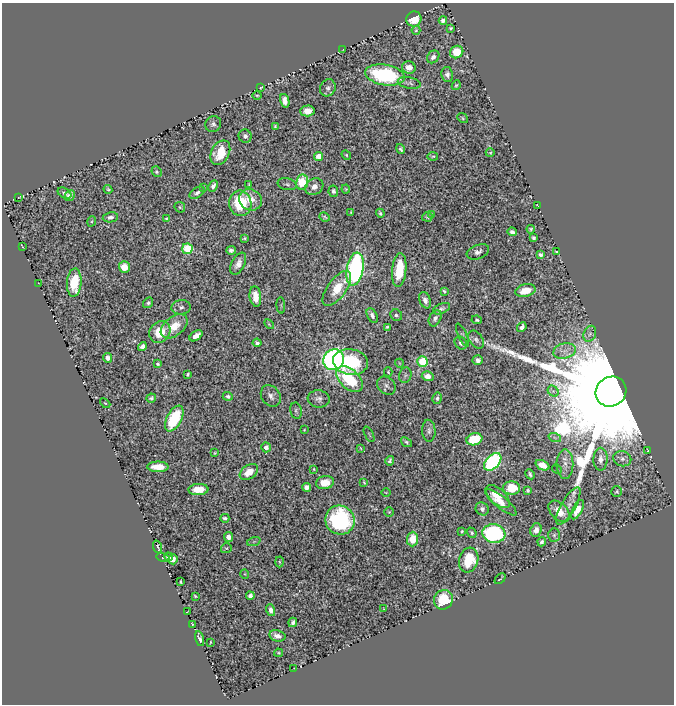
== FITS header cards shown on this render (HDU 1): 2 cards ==
NAXIS1  =                  672
NAXIS2  =                  702

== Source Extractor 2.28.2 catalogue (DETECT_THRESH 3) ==
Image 672 x 702 px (HDU 1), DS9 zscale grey, 1 PNG px = 1 image px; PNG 676 x 706 px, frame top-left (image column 1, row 702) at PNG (2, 3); each listed source drawn as its Kron ellipse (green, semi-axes under 4 px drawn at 4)
Background 0.698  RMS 0.013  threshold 0.0379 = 3 sigma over >= 5 px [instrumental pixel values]
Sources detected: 188; all 188 listed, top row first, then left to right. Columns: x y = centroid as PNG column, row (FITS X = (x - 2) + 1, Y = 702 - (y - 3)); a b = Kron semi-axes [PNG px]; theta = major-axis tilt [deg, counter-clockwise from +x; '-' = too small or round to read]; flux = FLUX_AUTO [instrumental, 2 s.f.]
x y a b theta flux
414 19 7 7 - 16
443 20 4 4 - 3.2
451 28 4 3 - 1.1
416 30 4 4 - 0.93
343 50 2 2 - 0.48
457 52 7 6 - 18
433 57 7 5 50 3.5
409 68 7 6 - 5.9
385 75 20 10 -10 85
447 75 7 6 - 3.8
409 83 11 5 -10 2.6
456 85 5 4 - 0.85
261 87 3 2 - 0.61
328 88 9 7 59 2.6
257 95 5 3 - 0.9
285 101 7 4 -78 5.4
307 111 7 5 2 7.8
463 118 6 4 -39 1.2
213 124 8 7 - 2.9
275 126 4 4 - 0.94
245 136 7 6 - 2.5
401 149 5 3 - 1.6
220 153 13 9 63 20
490 153 4 3 - 0.74
346 155 5 4 - 1.1
319 156 4 4 - 11
433 156 5 3 - 1.1
157 172 5 5 - 1.5
302 182 7 6 - 25
249 184 4 3 - 1
287 184 10 5 -13 2
213 186 6 4 63 3.3
203 187 4 2 - 0.62
314 187 9 8 - 5.3
108 189 4 3 - 1.2
346 189 4 4 - 0.92
333 191 6 4 -79 2.2
64 193 7 5 -30 2
197 193 8 5 34 2.8
70 196 6 4 59 2.8
19 197 3 2 - 0.47
250 200 11 10 - 12
240 203 12 11 - 44
537 205 3 2 - 0.52
180 207 6 4 -46 1.3
351 212 4 2 - 0.63
380 213 4 3 - 1.4
431 214 3 3 - 0.63
110 217 7 5 9 3.1
325 217 5 3 - 1.1
427 217 5 4 - 1.1
166 218 3 3 - 0.84
92 221 5 3 - 0.8
531 229 4 4 - 1.2
512 232 5 4 - 2.9
244 238 4 2 - 1
533 238 4 3 - 1.8
22 246 3 2 - 0.69
187 249 5 5 - 60
231 250 5 4 - 2.3
557 251 3 2 - 0.85
478 252 11 7 20 3.7
540 255 4 4 - 2.1
238 264 12 6 63 5.3
124 267 6 5 - 13
355 269 16 8 80 200
399 270 17 7 84 28
74 283 14 7 85 27
39 284 3 2 - 0.55
337 288 21 9 54 20
444 291 4 2 - 1.3
525 291 10 6 13 13
255 296 10 5 -83 11
425 300 8 5 -68 3.9
148 303 5 4 - 1.8
281 305 8 3 -85 1
181 307 9 7 8 2.6
442 309 9 5 22 1.9
372 315 8 5 -64 3.3
396 315 6 5 - 1.9
435 318 8 5 64 3
477 320 5 4 - 1.3
269 324 6 3 -46 0.92
174 326 15 9 38 15
387 327 4 3 - 1.4
522 327 5 4 - 3.1
160 332 11 10 - 20
590 334 8 6 67 3
462 335 12 4 -66 1.6
196 336 7 4 35 6.4
476 340 10 6 -54 2.8
257 343 4 4 - 2.1
461 343 7 5 -50 3.6
142 346 5 4 - 3.9
565 351 11 7 13 5.7
108 358 5 4 - 4.1
334 360 11 10 - 230
478 360 5 4 - 2.8
422 361 5 5 - 56
350 362 18 13 -9 47
399 363 4 3 - 0.66
158 364 3 3 - 1.3
388 372 4 4 - 0.93
188 374 3 3 - 1.2
405 375 8 6 75 1.8
428 376 6 5 - 5.5
349 379 16 9 -44 57
386 386 10 8 -39 3.4
553 391 6 5 - 1.9
611 392 16 14 38 74000
228 396 5 4 - 2.2
271 396 11 9 -53 4.3
151 398 5 4 - 1.7
437 398 6 4 78 2
319 399 11 8 -7 3.9
105 403 6 3 -43 1
296 411 8 5 -78 1.8
174 418 14 7 62 48
304 430 3 2 - 0.68
429 431 11 6 -85 2.8
369 434 8 2 -64 0.73
555 438 6 4 -20 1.6
474 439 8 6 17 33
406 442 6 3 -38 1.4
266 447 5 4 - 4.5
361 448 4 3 - 0.68
647 450 3 2 - 0.47
215 453 3 2 - 0.68
601 459 11 7 89 5.7
622 459 9 7 -15 3.9
390 461 5 3 - 1.8
493 462 10 6 46 150
565 464 15 8 -90 6.8
542 465 7 4 -25 10
158 467 11 5 -1 12
314 469 3 2 - 0.72
557 469 5 4 - 0.81
249 472 10 6 36 11
530 474 5 3 - 1.8
364 482 4 2 - 0.92
325 483 9 6 10 11
306 487 4 4 - 4.2
512 488 8 6 -1 19
198 489 10 5 3 12
528 490 4 3 - 1.1
386 492 5 3 - 0.62
617 492 5 5 - 1.2
498 496 14 8 -43 8.6
501 502 20 6 -39 10
568 506 21 7 60 6.6
482 509 7 6 - 2.5
577 510 10 5 63 8.7
559 511 13 8 -45 11
389 512 5 5 - 1.1
225 518 4 3 - 1.7
340 520 15 14 - 110
536 530 7 5 69 5.4
462 531 3 2 - 0.87
472 533 5 4 - 1.5
494 533 11 9 -8 120
554 535 7 5 88 1.8
228 537 5 4 - 6
413 539 7 5 88 16
254 541 7 4 20 1.2
542 542 4 4 - 2
158 547 6 2 -71 1.2
226 548 5 5 - 1.3
163 557 7 4 -13 1.5
169 557 4 3 - 2.1
173 559 5 4 - 5.3
469 560 12 9 73 27
279 562 5 3 - 0.95
245 574 5 3 - 0.62
500 579 6 2 45 1
180 582 4 2 - 1.2
195 596 3 3 - 0.87
250 596 4 4 - 3
443 600 10 9 - 29
384 609 4 2 - 0.56
271 610 6 4 -74 4
187 612 3 2 - 0.55
293 622 5 3 - 2.7
192 624 3 2 - 0.61
277 636 8 5 -14 4.8
200 639 7 4 -75 3.5
210 642 3 2 - 0.62
279 653 4 3 - 1
294 668 2 2 - 0.32